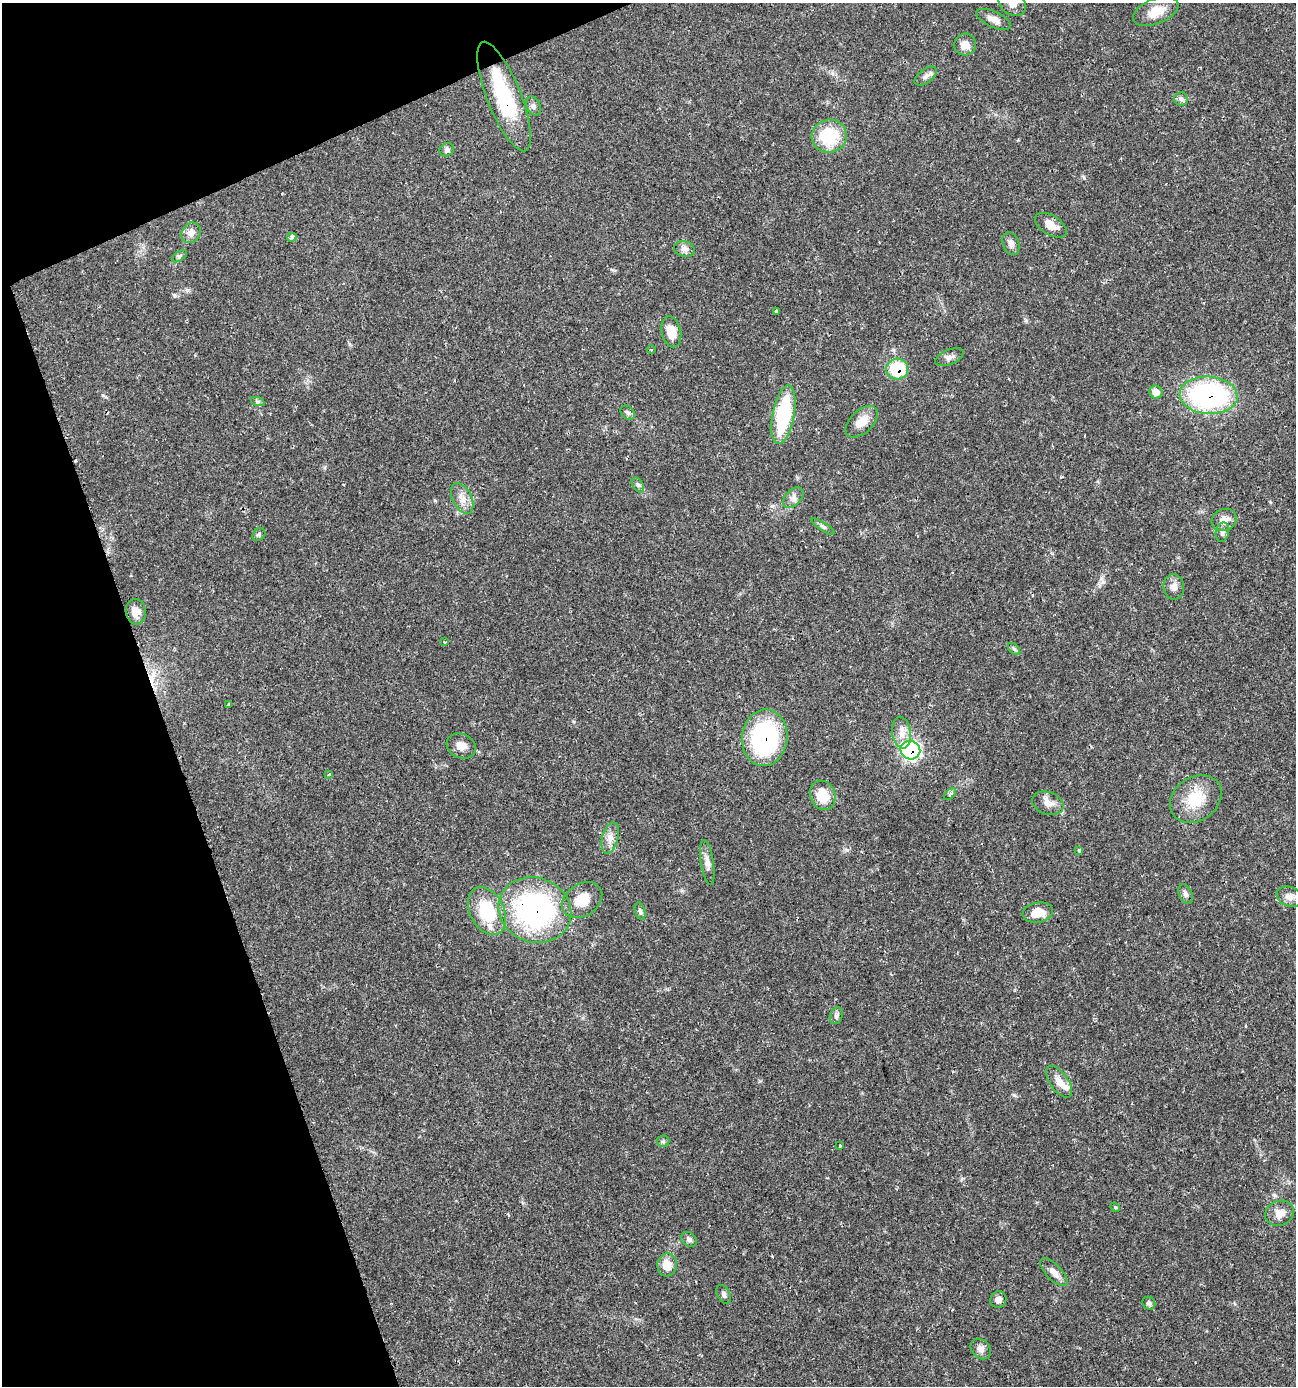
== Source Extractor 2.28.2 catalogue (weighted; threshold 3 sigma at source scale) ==
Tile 5 of 4 x 4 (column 1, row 2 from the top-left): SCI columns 135-1428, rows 2771-4154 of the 5390 x 5540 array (HDU 1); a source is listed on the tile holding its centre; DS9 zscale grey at full resolution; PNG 1298 x 1388 px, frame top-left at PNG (2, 3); each listed source drawn as its Kron ellipse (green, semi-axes under 4 px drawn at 4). Shown black and unused: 17% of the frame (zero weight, under 2 of 3 exposures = <1% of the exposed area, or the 3 px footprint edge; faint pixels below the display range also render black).
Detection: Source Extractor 2.28.2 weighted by HDU 2 'WHT'; one run over the whole footprint, this tile lists its part. Background 0.0336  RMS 0.0032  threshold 0.0146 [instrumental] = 3 sigma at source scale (4.5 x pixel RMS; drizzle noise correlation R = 1.50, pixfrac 1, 0.0396/0.0396 arcsec/px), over >= 5 px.
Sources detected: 76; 4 cosmic-ray / hot-pixel residue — neither listed nor drawn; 1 inside a brighter listed object's ellipse — not listed separately; the other 71 listed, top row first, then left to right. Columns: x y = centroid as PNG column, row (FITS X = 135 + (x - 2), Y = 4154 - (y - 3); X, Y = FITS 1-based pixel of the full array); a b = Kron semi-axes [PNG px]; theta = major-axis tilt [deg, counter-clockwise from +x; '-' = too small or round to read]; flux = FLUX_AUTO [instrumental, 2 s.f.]
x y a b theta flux
1012 3 16 11 -40 3
1156 11 24 12 22 6
994 19 19 8 -24 2.4
965 44 11 11 - 2.8
926 76 13 6 37 1.4
504 97 58 17 -68 24
1181 99 7 6 - 0.96
533 106 10 6 -63 1.2
829 136 18 16 14 15
447 150 7 6 - 0.93
1051 225 17 9 -32 3.5
191 233 11 9 52 2.2
292 237 5 4 - 1.3
1011 244 12 8 -69 1.4
684 249 10 7 -13 1.8
179 256 8 4 34 0.67
777 311 3 3 - 1.6
671 332 16 9 -78 5.1
651 349 4 3 - 0.29
949 357 15 7 24 1.6
897 369 11 10 - 15
1156 392 7 6 - 3.5
1209 395 29 18 -4 60
258 402 7 4 -18 0.57
628 413 8 6 -43 0.91
783 415 30 11 79 24
862 422 19 11 43 4.2
638 485 8 5 -58 0.75
462 498 16 9 -63 2.9
793 498 12 7 44 1.6
1224 520 13 10 26 3.1
823 527 13 4 -34 0.84
1222 532 10 6 77 1.2
259 534 7 5 45 0.69
1174 587 12 10 -84 2.2
136 612 13 10 -81 3.1
445 642 4 3 - 0.35
1014 649 7 4 -44 0.62
228 705 3 3 - 0.44
901 733 16 9 -82 2.9
765 738 28 22 84 42
461 746 15 12 -27 2.8
910 750 10 9 - 59
329 774 3 3 - 0.42
950 794 7 4 45 0.62
823 795 15 12 -70 6.7
1196 799 28 22 36 11
1048 803 16 11 -18 2.8
610 838 16 8 75 2.5
1079 850 3 3 - 0.89
707 862 22 6 -81 2.2
1186 894 10 6 -63 1.2
1289 897 13 9 -21 2.3
582 900 22 16 35 6.4
535 910 37 32 -20 65
487 911 25 17 -63 16
640 911 9 5 -75 0.74
1038 913 15 10 10 4.9
836 1016 8 6 69 0.86
1059 1082 18 9 -54 2.9
663 1141 6 5 - 0.61
840 1146 3 2 - 0.37
1115 1207 5 4 - 0.39
1279 1213 15 12 19 3.4
689 1239 9 6 -37 0.95
667 1265 11 10 - 4.4
1054 1272 18 7 -46 2.5
724 1294 10 6 -64 1
998 1300 8 8 - 1.6
1149 1303 7 6 - 0.85
981 1349 11 9 -48 1.7
Overlapping masked pixels (flux is a lower limit): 6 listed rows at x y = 504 97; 897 369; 1209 395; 765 738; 910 750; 535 910
Isophote crosses this tile's border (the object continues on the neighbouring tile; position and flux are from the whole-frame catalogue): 1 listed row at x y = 1012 3